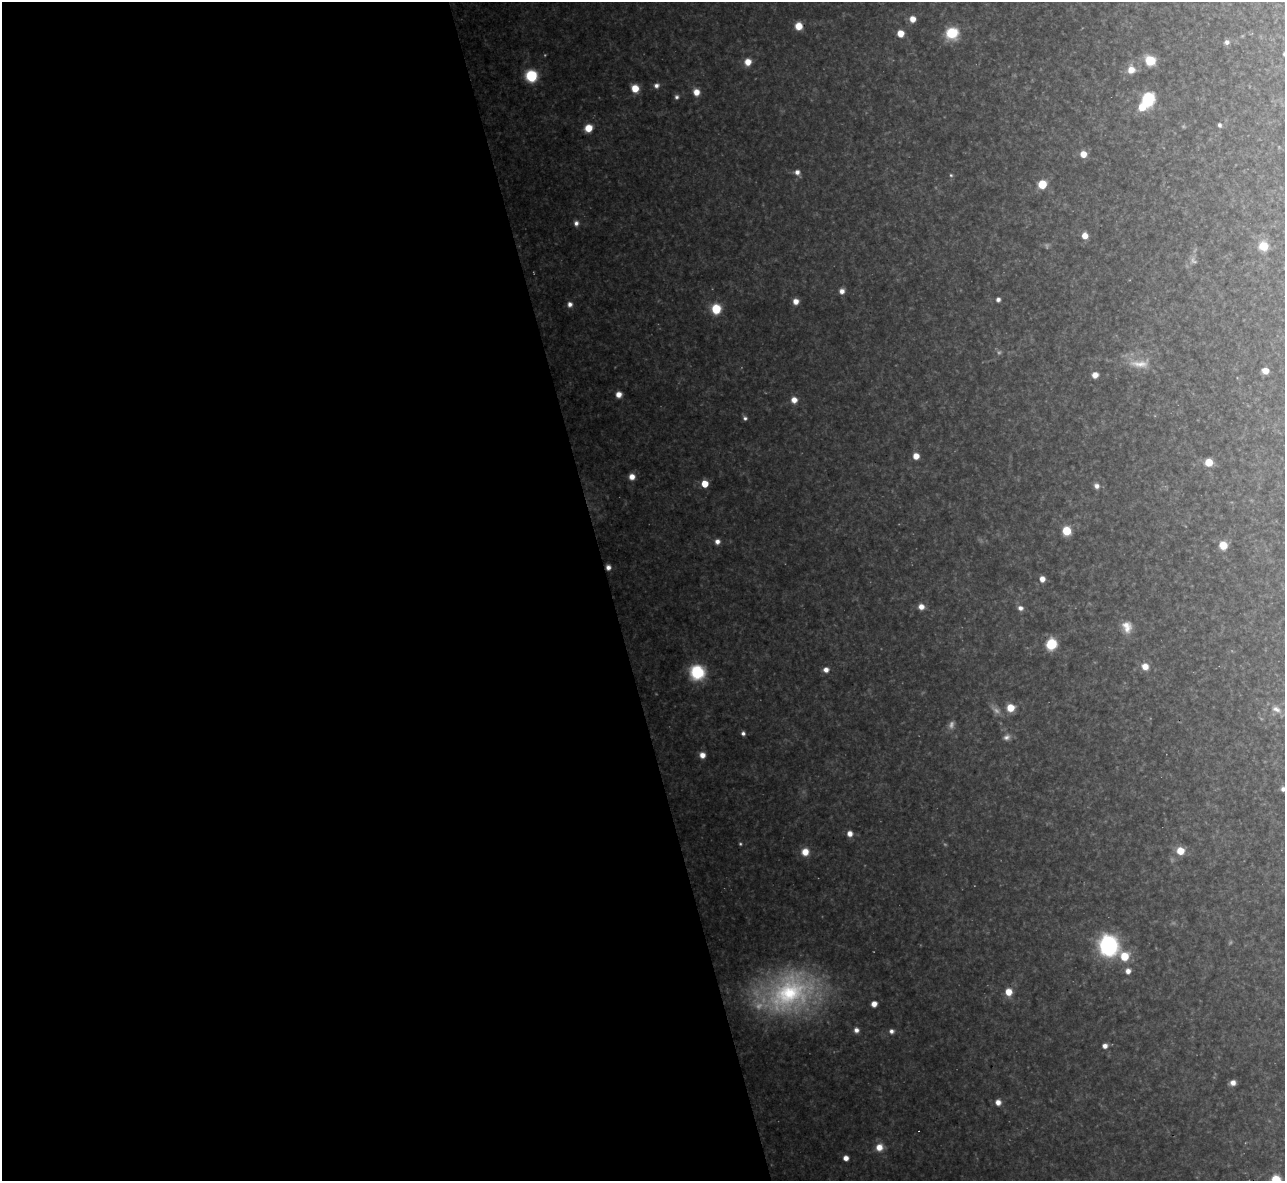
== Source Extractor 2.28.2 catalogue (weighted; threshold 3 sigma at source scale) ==
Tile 9 of 4 x 4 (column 1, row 3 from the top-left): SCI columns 1-1283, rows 1320-2498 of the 5133 x 5115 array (HDU 1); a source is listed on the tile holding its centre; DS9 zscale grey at full resolution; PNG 1287 x 1183 px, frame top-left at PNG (2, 2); no overlay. Shown black and unused: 47% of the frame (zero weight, under 3 of 4 exposures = <1% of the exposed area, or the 3 px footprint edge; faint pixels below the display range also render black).
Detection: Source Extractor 2.28.2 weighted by HDU 2 'WHT'; one run over the whole footprint, this tile lists its part. Background 0.348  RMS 0.02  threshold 0.0884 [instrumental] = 3 sigma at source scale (4.5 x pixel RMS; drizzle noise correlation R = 1.50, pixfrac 1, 0.05/0.05 arcsec/px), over >= 5 px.
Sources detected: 84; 8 too faint to see at this stretch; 1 inside a brighter object's white glare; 1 cosmic-ray / hot-pixel residue — not listed; the other 74 listed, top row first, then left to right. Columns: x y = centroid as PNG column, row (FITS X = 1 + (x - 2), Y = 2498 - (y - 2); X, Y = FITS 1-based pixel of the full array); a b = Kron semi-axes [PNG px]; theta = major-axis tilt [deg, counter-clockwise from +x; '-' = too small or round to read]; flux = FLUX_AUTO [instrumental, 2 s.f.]
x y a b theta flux
912 19 6 6 - 19
799 26 7 6 - 32
900 33 6 5 - 29
952 33 9 8 - 98
1227 42 7 6 - 7.7
1284 54 4 4 - 3.4
1150 60 11 9 -32 48
748 62 7 7 - 23
1131 70 10 9 - 23
531 76 7 7 - 140
656 85 6 6 - 8.2
635 88 7 6 - 36
696 92 7 6 - 21
677 97 6 5 - 5.4
1148 99 8 7 - 210
1219 125 5 4 - 4.9
588 128 6 6 - 37
1083 154 6 6 - 27
797 172 7 6 - 10
951 175 5 5 - 2.9
1042 184 6 6 - 68
576 223 6 6 - 8.5
1085 236 6 5 - 21
1263 246 8 8 - 46
842 291 6 5 - 12
998 299 5 4 - 7.2
796 301 6 6 - 16
570 304 6 6 - 9.6
716 309 7 6 - 80
1139 364 32 12 -1 40
1265 371 6 5 - 21
1095 375 5 5 - 16
619 394 6 6 - 16
794 400 7 6 - 17
745 418 6 5 - 5.5
916 456 5 5 - 24
1209 462 6 6 - 38
632 477 6 6 - 18
705 484 5 5 - 44
1097 486 7 6 - 9.7
1066 531 7 7 - 52
717 541 6 6 - 10
1223 545 7 6 - 38
608 567 5 5 - 9.2
1042 579 6 5 - 15
921 607 6 6 - 16
1020 608 7 6 - 9.7
1127 627 15 12 -73 24
1051 644 7 7 - 100
1145 666 8 7 - 21
826 670 6 6 - 11
697 672 10 10 - 140
1010 708 7 6 - 37
1276 709 15 8 -25 17
743 733 5 5 - 6
702 755 6 6 - 16
1283 789 6 5 - 9.2
850 834 6 6 - 14
1180 851 7 6 - 36
805 852 8 8 - 26
1108 945 12 11 - 400
1124 956 8 8 - 47
1128 971 6 6 - 13
1008 992 7 7 - 26
788 993 74 47 26 430
874 1004 5 5 - 16
856 1030 6 6 - 9.6
891 1031 6 5 - 7.6
1105 1046 6 5 - 11
1233 1083 6 5 - 13
998 1102 6 6 - 13
879 1147 8 8 - 24
846 1158 5 4 - 14
1276 1180 6 6 - 78
Overlapping masked pixels (flux is a lower limit): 1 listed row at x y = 608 567
Isophote crosses this tile's border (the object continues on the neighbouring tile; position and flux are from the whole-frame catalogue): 3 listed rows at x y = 1284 54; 1283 789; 1276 1180